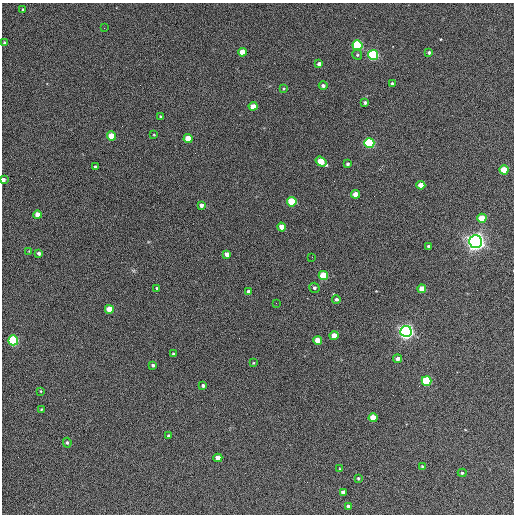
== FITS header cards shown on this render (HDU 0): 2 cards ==
NAXIS1  =                  512 / Axis length
NAXIS2  =                  512 / Axis length

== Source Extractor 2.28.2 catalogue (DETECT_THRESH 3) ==
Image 512 x 512 px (HDU 0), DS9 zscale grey, 1 PNG px = 1 image px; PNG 516 x 516 px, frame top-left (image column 1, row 512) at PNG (2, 3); each listed source drawn as its Kron ellipse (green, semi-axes under 4 px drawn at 4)
Background 378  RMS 21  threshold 62.7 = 3 sigma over >= 5 px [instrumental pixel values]
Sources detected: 67; all 67 listed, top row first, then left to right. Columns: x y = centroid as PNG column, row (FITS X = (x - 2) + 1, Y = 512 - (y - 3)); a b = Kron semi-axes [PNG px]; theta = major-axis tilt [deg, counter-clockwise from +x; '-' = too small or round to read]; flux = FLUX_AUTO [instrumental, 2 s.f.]
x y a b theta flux
23 9 3 2 - 1.6e+03
104 28 2 2 - 7.4e+02
5 43 4 4 - 2.5e+03
357 45 5 5 - 1.7e+05
242 52 4 4 - 1.8e+04
429 52 3 3 - 2.8e+03
357 55 5 4 - 2.0e+03
373 55 5 5 - 2.1e+05
319 64 4 3 - 4.4e+03
392 84 4 4 - 2.5e+03
323 86 4 4 - 3.5e+03
284 89 4 3 - 1.2e+03
365 103 4 3 - 3.0e+03
253 106 4 4 - 1.2e+04
161 117 3 3 - 1.8e+03
154 135 4 2 - 9.7e+02
111 136 4 4 - 2.6e+04
188 138 4 4 - 2.2e+04
369 143 5 5 - 1.9e+05
321 162 6 4 -35 3.7e+04
348 164 3 3 - 2.5e+03
95 167 3 3 - 2.6e+03
504 170 4 4 - 4.4e+04
3 180 4 3 - 6.1e+03
421 185 4 4 - 2.1e+04
355 194 4 4 - 1.5e+04
292 202 5 4 - 7.2e+04
201 205 4 4 - 5.2e+03
37 215 4 4 - 1.1e+04
482 218 4 4 - 2.8e+04
281 227 4 4 - 1.4e+04
476 241 6 6 - 1.0e+06
428 246 3 3 - 2.2e+03
29 251 3 3 - 1.1e+03
39 253 4 3 - 3.9e+03
227 254 4 4 - 8.8e+03
312 257 2 2 - 7.9e+02
323 276 4 4 - 6.0e+04
157 288 3 3 - 1.7e+03
314 288 5 5 - 3.0e+03
422 289 4 4 - 1.8e+04
248 291 3 3 - 3.4e+03
336 299 4 4 - 3.6e+03
276 303 2 2 - 7.4e+02
109 309 4 4 - 2.5e+04
406 331 5 5 - 6.7e+05
334 336 4 4 - 1.9e+04
13 340 5 5 - 1.5e+05
318 340 4 4 - 2.4e+04
174 354 3 3 - 3.2e+03
398 359 4 4 - 6.1e+03
253 363 4 3 - 1.1e+03
153 365 4 3 - 2.6e+03
427 381 5 5 - 1.1e+05
203 386 4 3 - 3.2e+03
40 391 4 2 - 1.1e+03
41 409 3 3 - 1.2e+03
373 418 4 4 - 2.8e+04
168 436 3 3 - 2.3e+03
67 443 5 4 - 2.6e+03
218 458 4 4 - 1.6e+04
422 466 4 3 - 1.5e+03
339 469 4 2 - 9.2e+02
462 473 4 4 - 2.1e+03
358 478 4 3 - 2.0e+03
343 492 4 4 - 8.2e+03
348 506 4 3 - 2.8e+03
At the frame edge (FLAGS 8, measured only in part): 1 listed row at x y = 3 180